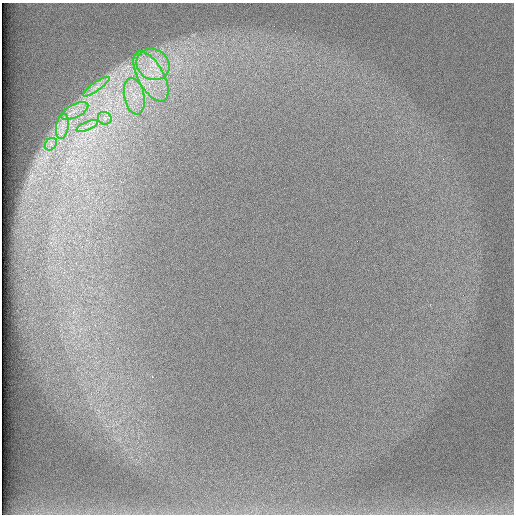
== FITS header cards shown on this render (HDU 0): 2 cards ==
NAXIS1  =                  512 /
NAXIS2  =                  512 /

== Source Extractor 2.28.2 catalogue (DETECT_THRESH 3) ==
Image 512 x 512 px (HDU 0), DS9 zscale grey, 1 PNG px = 1 image px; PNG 516 x 516 px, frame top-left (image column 1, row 512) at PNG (2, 3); each listed source drawn as its Kron ellipse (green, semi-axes under 4 px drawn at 4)
Background 97.3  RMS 2.8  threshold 8.47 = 3 sigma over >= 5 px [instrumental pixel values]
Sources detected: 9; all 9 listed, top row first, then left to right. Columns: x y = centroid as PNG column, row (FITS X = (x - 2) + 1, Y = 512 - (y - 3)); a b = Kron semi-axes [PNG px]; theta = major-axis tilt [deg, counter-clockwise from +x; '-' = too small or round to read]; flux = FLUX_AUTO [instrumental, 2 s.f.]
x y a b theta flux
153 64 17 15 -31 5000
151 76 28 13 -61 6600
96 87 16 4 35 1000
134 96 18 10 -79 3100
75 111 15 6 25 1700
105 118 7 6 - 680
62 126 12 6 80 1400
87 126 11 3 25 640
51 144 7 5 47 670